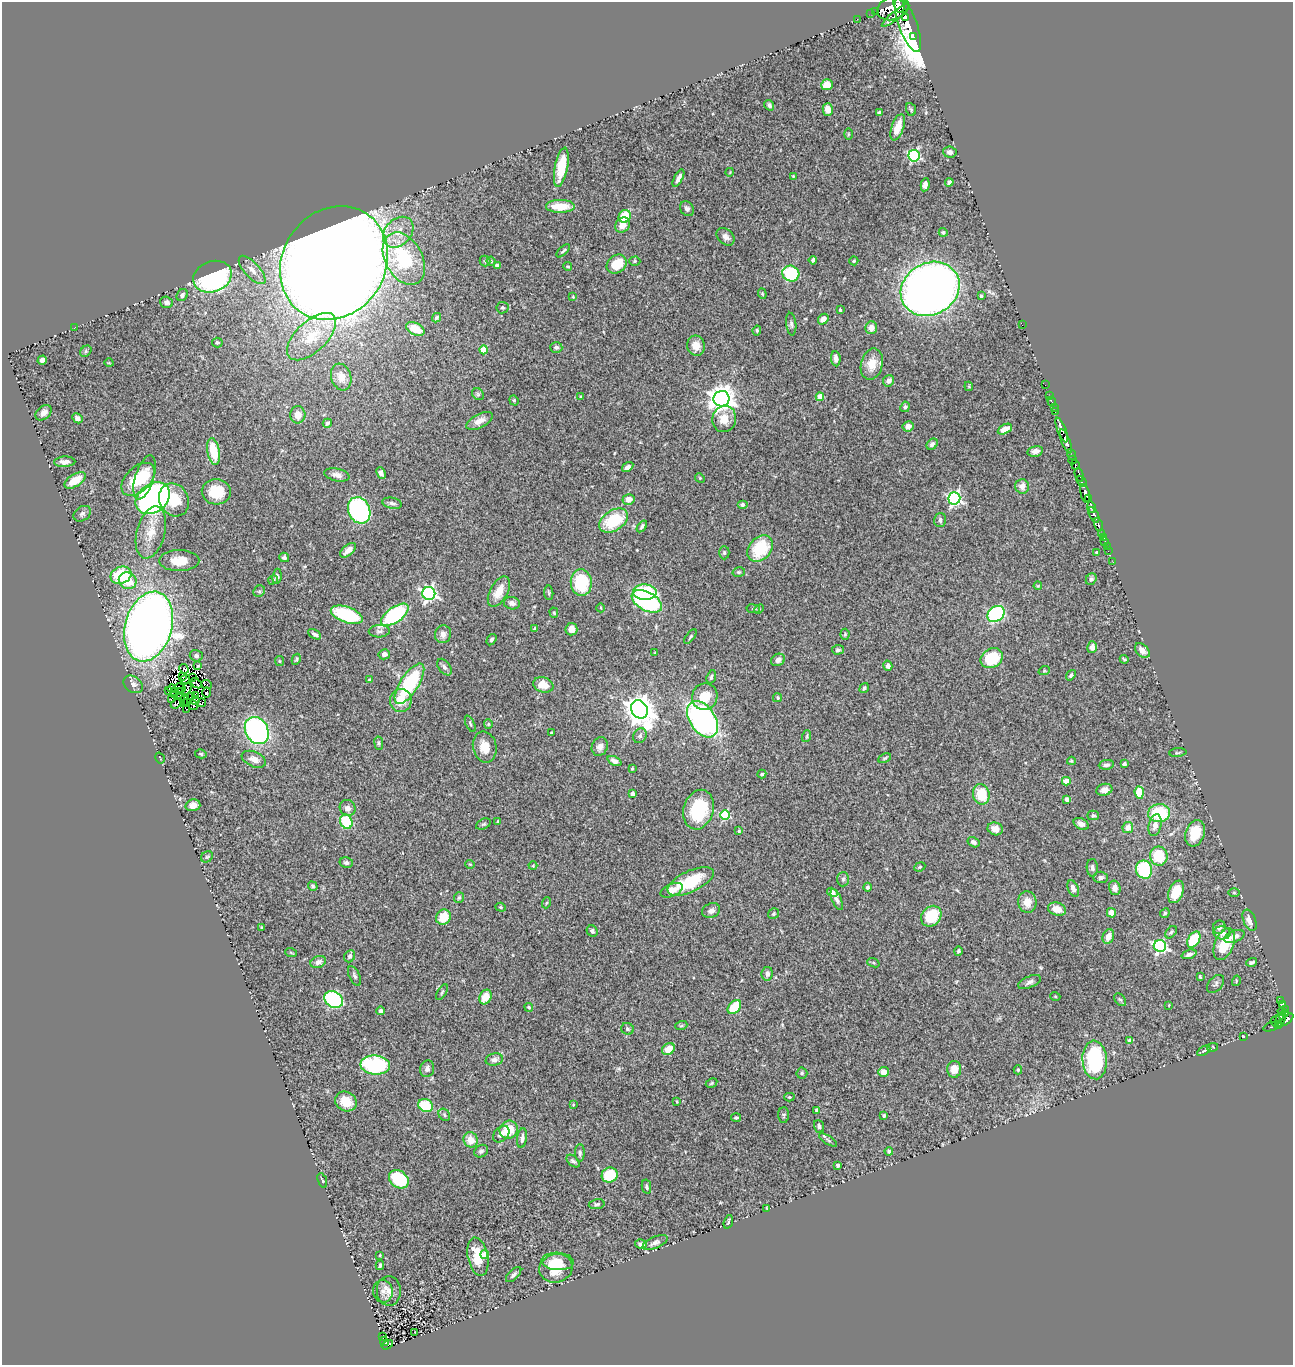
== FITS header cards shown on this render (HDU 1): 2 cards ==
NAXIS1  =                 1291
NAXIS2  =                 1363

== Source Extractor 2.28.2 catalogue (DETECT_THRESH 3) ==
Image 1291 x 1363 px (HDU 1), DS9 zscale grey, 1 PNG px = 1 image px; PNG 1295 x 1367 px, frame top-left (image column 1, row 1363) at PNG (2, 2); each listed source drawn as its Kron ellipse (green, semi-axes under 4 px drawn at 4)
Background 0.549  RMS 0.029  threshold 0.0864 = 3 sigma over >= 5 px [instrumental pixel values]
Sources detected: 408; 8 with non-positive FLUX_AUTO (blend fragments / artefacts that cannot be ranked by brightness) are neither listed nor drawn; the other 400 listed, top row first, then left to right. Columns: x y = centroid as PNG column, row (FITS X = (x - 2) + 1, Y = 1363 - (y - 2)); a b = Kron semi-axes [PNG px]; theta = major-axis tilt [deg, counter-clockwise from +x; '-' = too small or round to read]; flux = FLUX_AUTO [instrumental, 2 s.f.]
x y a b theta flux
899 5 8 5 -71 1100
893 8 16 11 22 3000
876 11 3 2 - 9
871 13 2 2 - 2.2
895 15 17 4 39 740
906 17 4 3 - 280
857 19 2 2 - 3.9
908 25 29 9 -70 1700
913 36 3 2 - 54
827 85 6 5 - 31
769 105 5 4 - 5.8
911 109 6 5 - 2.9
828 110 6 5 - 17
879 112 4 3 - 3.2
898 127 14 6 71 27
848 134 6 4 89 2
950 152 7 5 -5 6.1
914 156 6 5 - 280
561 167 20 6 79 44
730 172 4 3 - 1.4
793 176 4 4 - 1.9
678 178 10 4 63 8
949 182 4 3 - 5.1
925 185 6 4 80 6.7
560 206 14 6 0 42
687 209 8 6 -55 6.3
625 216 6 6 - 59
623 225 8 6 50 17
398 232 17 13 46 34
943 232 4 4 - 3.5
725 237 10 7 -44 9.7
563 251 8 3 44 3.2
404 259 28 18 -61 140
813 260 4 3 - 4.4
485 261 5 5 - 2.5
491 261 5 4 - 2
635 261 6 4 1 2.9
854 261 4 4 - 3
334 263 59 51 57 6500
617 264 11 8 40 49
497 266 4 4 - 5.7
568 266 4 3 - 2.3
252 270 18 7 -48 19
791 274 9 7 -23 140
212 277 20 15 20 360
930 289 30 26 30 1800
762 294 5 4 - 2.3
182 295 6 5 - 6.6
981 296 3 3 - 2.7
573 297 3 2 - 1.4
166 302 6 5 - 6.4
502 308 6 6 - 3.4
840 310 3 3 - 2.7
436 318 5 4 - 3.2
823 319 6 4 49 15
791 324 11 5 -84 5
1022 325 2 2 - 170
75 328 3 2 - 1.1
871 328 6 5 - 18
415 329 10 6 -26 33
757 330 5 4 - 2.9
311 337 30 15 43 58
217 343 5 5 - 3.7
696 346 10 9 - 20
556 347 6 5 - 5.8
484 350 4 4 - 52
86 351 6 5 - 3.2
836 359 8 4 -84 10
42 360 5 4 - 7.7
109 363 4 3 - 1.4
872 364 16 11 77 33
341 377 14 10 -72 19
889 381 6 5 - 12
1045 385 2 2 - 7.5
969 386 5 4 - 1.9
478 394 6 5 - 3.3
1049 396 2 2 - 10
580 397 4 3 - 1.6
820 397 4 4 - 34
722 399 8 8 - 2200
514 400 5 4 - 2.3
1052 402 5 2 - 7.1
905 407 5 4 - 4.3
1054 408 3 2 - 15
1055 412 2 2 - 7.1
43 413 9 6 41 9.9
298 415 8 7 - 16
77 418 5 4 - 6.7
724 419 13 12 - 27
480 421 14 6 28 14
327 423 5 4 - 3.4
908 426 5 5 - 11
1005 429 8 4 27 20
1062 430 13 4 -69 710
1066 441 13 3 -69 620
932 444 6 5 - 5.8
214 451 13 6 -80 71
1035 451 8 5 11 8.4
1071 454 6 3 -68 68
1072 460 4 3 - 67
65 462 11 5 3 11
1075 465 5 3 - 190
628 467 6 4 36 7.7
381 473 6 4 -66 6.4
337 475 13 6 -12 11
1079 475 7 3 -75 180
145 477 23 9 73 46
700 478 5 4 - 2.1
138 479 20 12 45 75
75 480 12 6 33 31
1081 481 6 3 -53 290
1022 486 7 6 - 13
216 492 14 12 -4 49
1085 493 9 4 -77 1200
153 498 18 14 38 840
954 498 6 6 - 400
628 499 6 5 - 14
1088 499 3 3 - 150
174 500 17 14 -64 55
392 503 10 5 -11 6.2
742 505 5 4 - 4.3
1091 507 6 3 -83 330
359 510 14 11 -65 300
82 514 9 7 36 6.2
1094 515 8 4 -63 960
940 520 7 6 - 6.3
613 521 16 10 32 97
1098 525 7 3 -72 150
642 526 6 3 53 4.3
151 532 27 14 75 43
1102 533 3 3 - 120
1104 538 2 2 - 1.9
1105 542 3 3 - 17
1107 546 2 2 - 5.5
760 549 14 11 49 91
348 550 9 5 41 15
1108 551 2 2 - 4.9
1096 552 4 3 - 1.7
724 553 7 5 -90 3.9
284 557 5 4 - 5
179 561 20 10 0 35
1113 562 2 2 - 1
739 572 6 5 - 3.4
121 575 11 8 22 87
277 576 8 4 83 3.2
1091 579 6 5 - 4.1
273 580 5 3 - 2.2
128 581 9 8 - 46
581 583 13 10 -85 98
1038 586 4 3 - 1.7
259 591 6 5 - 3.2
499 592 16 9 61 30
645 592 12 7 -2 120
429 593 6 6 - 510
549 593 7 4 -87 2.9
647 601 16 9 -28 260
512 603 8 6 -12 8.4
601 608 4 3 - 1.7
753 609 7 3 -8 2.2
759 609 5 3 - 1.9
554 613 5 4 - 2.6
996 614 9 7 39 220
347 615 17 8 -19 160
395 615 16 7 35 220
149 627 36 23 74 2100
535 629 3 3 - 3.6
571 629 6 6 - 15
379 631 10 6 4 5.8
315 634 7 4 -29 5.7
443 634 9 8 - 11
845 634 5 4 - 2.6
690 637 8 4 54 3.2
491 640 6 4 58 4.6
1092 647 6 4 76 11
838 650 6 4 4 3.6
1142 650 9 6 -43 9.8
655 653 4 2 - 1.3
384 654 5 5 - 8.6
196 656 6 5 - 5.1
992 658 12 9 29 82
296 659 6 4 62 2.6
1124 659 4 3 - 2.4
778 660 7 6 - 9.1
279 661 5 4 - 2
198 666 3 2 - 1.7
888 666 5 4 - 7.3
444 667 9 5 -53 5.6
184 669 5 2 - 6.1
1044 671 6 3 18 1.7
1071 675 6 4 53 4
182 676 4 2 - 2.5
711 677 7 4 69 4.9
193 678 3 2 - 2.9
185 679 5 2 - 1.5
369 680 3 3 - 3
196 683 6 3 -40 0.043
133 684 10 7 -35 8.7
206 684 5 3 - 15
409 684 23 9 57 150
543 685 10 7 -19 29
180 688 5 2 - 4.4
864 688 5 4 - 4
172 689 4 2 - 0.84
187 689 6 4 71 2.9
168 691 3 3 - 3.6
174 691 3 2 - 3.1
180 692 3 2 - 3.3
207 692 5 3 - 2.9
175 695 2 2 - 2.4
191 696 3 2 - 1.4
196 696 3 2 - 2.4
181 697 4 2 - 0.92
705 697 13 12 - 37
778 698 4 4 - 2.8
171 700 3 2 - 3.9
401 700 11 11 - 28
184 701 6 2 84 0.8
195 701 4 2 - 4
177 703 6 2 34 3.6
188 703 3 2 - 2.2
202 703 4 2 - 2.1
193 705 5 2 - 1.5
187 709 3 2 - 0.0065
639 709 9 8 - 2900
703 719 20 12 -56 510
470 724 9 3 -65 2.6
488 724 5 4 - 2.1
257 731 14 11 -59 440
551 733 2 2 - 1.6
640 736 8 6 58 5.8
807 736 6 3 72 2.6
379 743 7 3 -82 2.9
485 747 15 11 -77 28
600 747 10 8 67 11
1178 753 9 3 5 2.5
201 754 6 4 -13 2.8
160 758 6 2 -59 0.96
885 758 7 3 27 2.5
254 759 13 7 -23 13
615 761 7 4 -24 9
1071 761 4 3 - 2.1
1124 764 4 3 - 3.9
1106 765 7 4 8 5.9
632 768 3 2 - 1.9
762 774 4 3 - 3
1066 781 4 4 - 35
1104 790 8 6 14 14
1139 792 6 4 -85 36
632 794 4 4 - 7.7
981 794 10 8 -78 59
1067 799 4 3 - 9.7
193 805 7 6 - 13
348 808 8 7 - 9.7
698 810 20 15 75 100
1159 813 11 9 4 100
725 815 5 5 - 130
1093 815 5 4 - 4
498 821 4 3 - 2.6
346 822 7 6 - 120
483 824 8 5 26 3.6
1081 824 8 5 -28 8.6
1155 825 11 6 78 14
1128 827 6 5 - 15
995 829 8 6 -19 15
739 831 4 3 - 2.5
1195 833 13 9 71 44
974 842 6 4 -31 7.1
1159 856 9 8 - 68
207 857 6 5 - 3.2
346 863 7 5 -13 5.3
470 864 5 4 - 2.1
533 866 4 4 - 2
920 867 6 4 23 2.7
1092 868 9 5 -88 5.3
1144 870 9 8 - 160
1101 877 7 6 - 5.8
843 879 7 6 - 4.2
691 881 25 10 25 87
313 886 5 4 - 3.1
867 887 4 4 - 3.9
1115 888 7 5 -76 12
1073 889 9 5 -67 9.3
672 890 12 6 22 21
832 892 5 4 - 11
1176 892 12 7 67 47
1234 893 5 3 - 1.9
459 898 5 5 - 3.4
837 899 11 4 -68 7
1027 902 11 9 -83 23
546 903 5 3 - 2
501 907 5 4 - 2.4
1057 909 9 6 -17 21
711 911 9 7 24 9.4
1111 913 5 4 - 15
1165 913 5 4 - 2.9
773 914 6 5 - 3.3
931 916 11 9 49 73
444 917 8 7 - 38
1249 920 11 6 -67 16
262 927 3 2 - 2.2
1219 927 7 6 - 7.9
592 931 6 5 - 4.9
1171 932 7 4 50 3.7
1222 933 8 6 -10 10
1108 936 7 5 68 15
1234 936 10 5 22 11
1194 940 9 5 59 75
1224 944 17 9 69 62
1160 946 6 6 - 390
958 951 5 4 - 3.5
291 953 6 3 -20 2
1189 954 8 4 19 5.7
350 956 6 5 - 5
318 962 8 5 20 8.3
1252 962 5 3 - 3.9
873 963 6 4 -20 2.7
767 974 7 5 82 7.1
355 976 10 5 -63 5
1200 977 3 3 - 2.4
1236 981 5 3 - 1.7
1029 982 12 5 24 7.1
1216 984 10 6 48 5.5
442 992 9 3 58 2.9
1055 996 5 3 - 1.5
485 997 7 6 - 29
334 999 10 7 -34 220
1120 1000 7 5 -51 3.4
1281 1001 4 3 - 44
1169 1005 3 2 - 1.2
1283 1005 3 3 - 41
529 1007 4 4 - 2.5
734 1007 8 5 48 59
1285 1009 4 2 - 64
380 1011 4 4 - 4.7
1282 1012 4 3 - 83
1286 1014 4 3 - 29
1287 1019 7 4 43 260
1275 1020 5 2 - 16
1280 1020 7 5 74 44
1279 1024 2 2 - 9.7
681 1026 6 4 19 2.5
1271 1027 8 3 17 18
627 1029 6 6 - 4.4
1243 1036 3 2 - 2.1
1130 1041 4 4 - 20
1213 1047 5 3 - 1.9
668 1049 7 5 33 27
1204 1051 7 4 32 2.8
494 1060 9 6 12 8.3
1095 1060 19 12 -85 180
375 1065 14 9 -5 210
427 1069 8 7 - 7.2
954 1069 8 7 - 24
1018 1070 4 4 - 2.3
883 1072 5 5 - 15
802 1073 5 5 - 3.3
712 1083 6 4 28 2.5
789 1097 5 4 - 2.2
346 1101 11 9 -29 38
677 1102 4 3 - 1.6
425 1105 7 6 - 65
573 1105 3 3 - 1.8
817 1110 4 3 - 3.9
444 1115 6 5 - 3.8
784 1115 7 5 -88 3.5
884 1115 3 3 - 3.4
736 1117 5 3 - 3.1
819 1126 6 5 - 5.5
509 1130 9 8 - 47
501 1134 10 6 44 8
522 1138 10 5 82 6.7
471 1140 8 7 - 26
828 1140 10 4 -32 4.1
481 1151 7 6 - 5.7
889 1151 4 4 - 5.2
580 1153 9 5 90 4.6
573 1161 8 4 -42 5
838 1165 3 3 - 4.7
610 1175 8 7 - 73
399 1179 11 8 -38 100
322 1180 8 3 -70 2.1
646 1187 7 4 -78 4.4
597 1204 8 5 9 3.7
766 1208 3 2 - 1.3
728 1222 7 3 73 2.8
655 1243 13 5 24 7.7
641 1244 6 5 - 6.1
484 1254 4 4 - 32
380 1255 3 2 - 1.5
478 1257 19 10 -78 48
558 1261 16 9 -3 32
380 1265 5 3 - 2.5
556 1268 17 14 16 49
514 1275 10 4 45 5.4
383 1291 11 10 - 11
389 1291 15 12 -86 17
415 1332 3 2 - 1.3
383 1337 4 2 - 4.2
384 1341 5 3 - 8.6
387 1345 6 2 32 10
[8 non-positive-flux detections neither listed nor drawn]